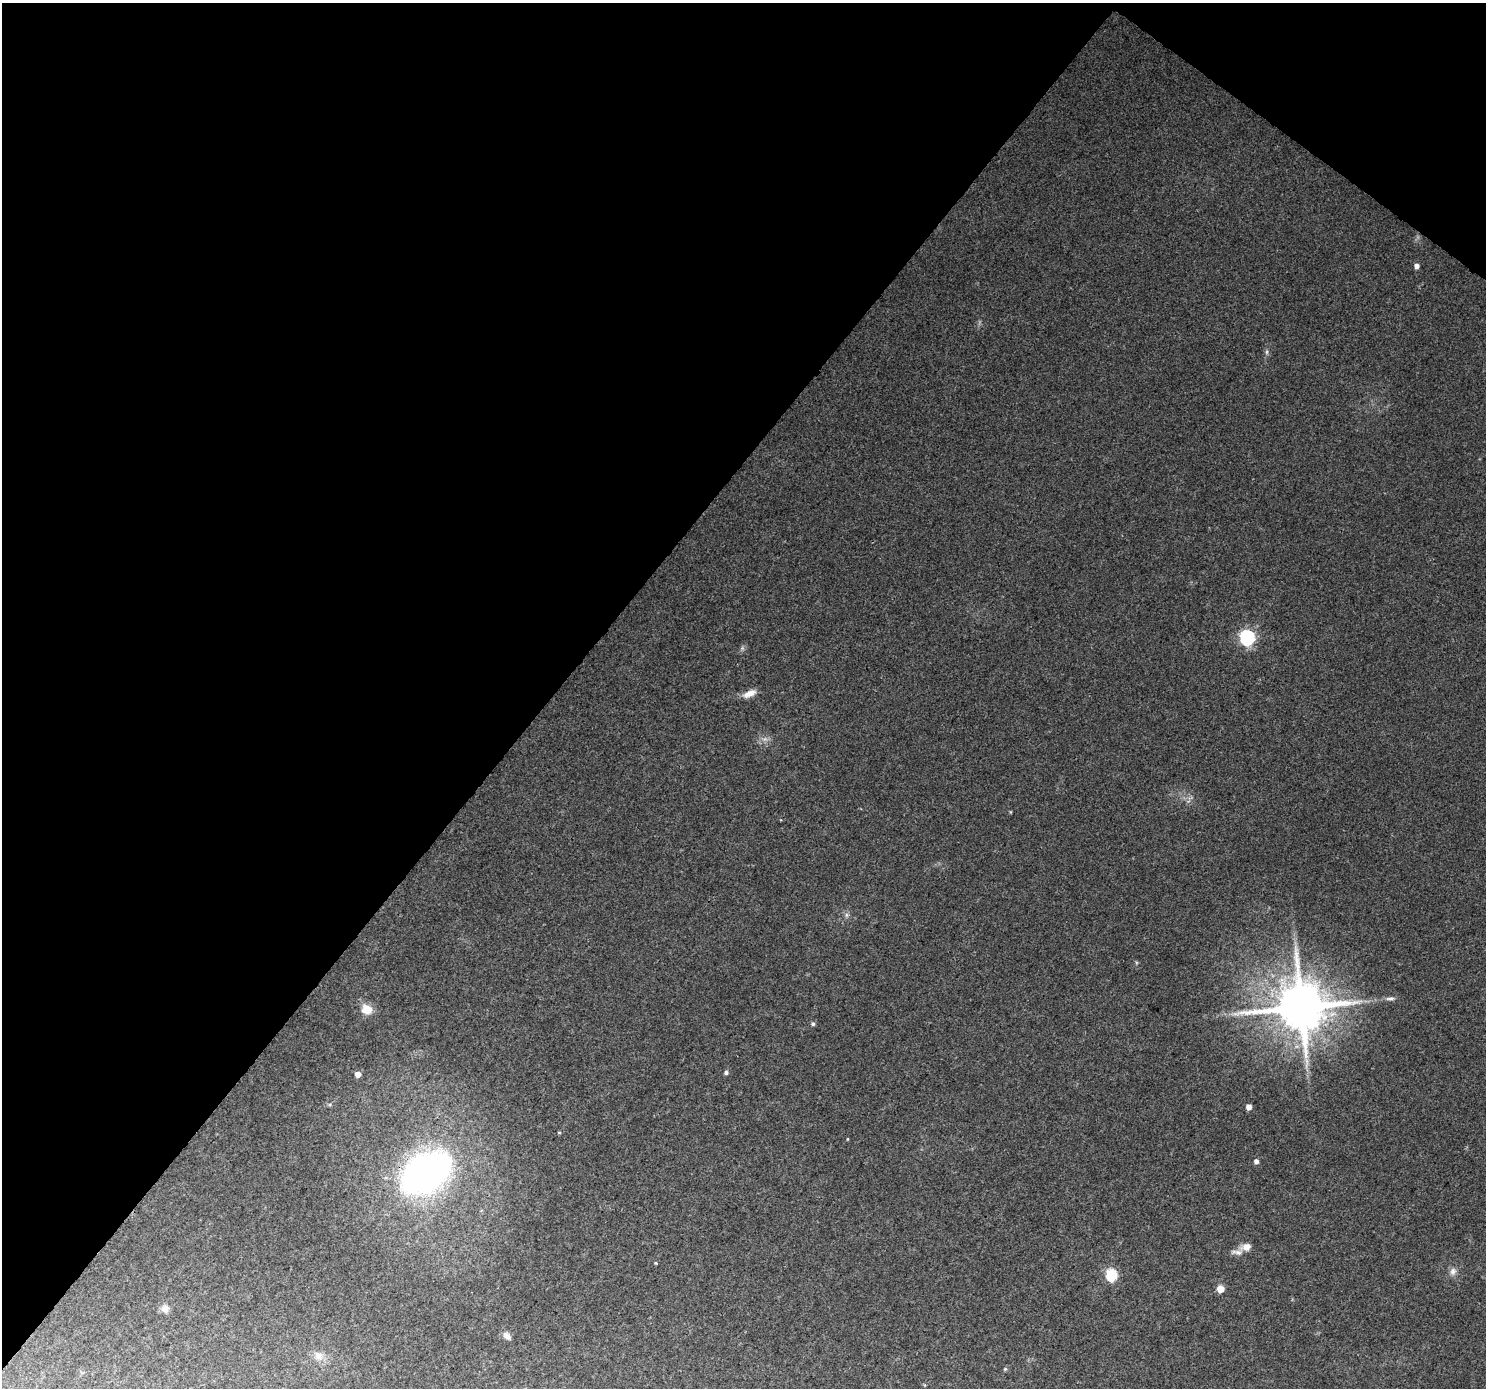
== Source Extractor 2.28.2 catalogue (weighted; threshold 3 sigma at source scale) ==
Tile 2 of 4 x 4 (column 2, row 1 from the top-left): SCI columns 1529-3012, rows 4452-5837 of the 6017 x 6062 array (HDU 1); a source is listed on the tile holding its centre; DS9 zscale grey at full resolution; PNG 1488 x 1390 px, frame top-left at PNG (2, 3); no overlay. Shown black and unused: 40% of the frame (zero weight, under 3 of 4 exposures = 5% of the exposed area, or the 3 px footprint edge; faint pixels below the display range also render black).
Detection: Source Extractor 2.28.2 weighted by HDU 2 'WHT'; one run over the whole footprint, this tile lists its part. Background 0.0561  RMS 0.0057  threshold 0.0257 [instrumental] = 3 sigma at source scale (4.5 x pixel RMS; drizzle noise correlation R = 1.50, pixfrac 1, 0.0396/0.0396 arcsec/px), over >= 5 px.
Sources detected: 25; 1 long thin detection or spike segment (spike, bleed or trail) — not listed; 1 inside a brighter listed object's ellipse — not listed separately; the other 23 listed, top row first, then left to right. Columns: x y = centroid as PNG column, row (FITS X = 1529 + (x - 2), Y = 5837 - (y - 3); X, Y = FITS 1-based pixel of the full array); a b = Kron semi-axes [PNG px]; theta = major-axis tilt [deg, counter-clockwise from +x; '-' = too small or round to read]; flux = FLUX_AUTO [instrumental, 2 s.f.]
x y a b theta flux
1416 266 5 5 - 2.8
1267 352 6 4 89 1.1
1247 637 7 6 - 130
750 693 16 7 24 5.6
846 915 7 4 72 1.2
1301 1007 14 13 - 3600
366 1009 14 12 -39 7.8
813 1024 5 5 - 1.1
726 1072 5 5 - 1.4
358 1074 5 5 - 4.5
1249 1107 5 5 - 3.7
559 1132 5 3 - 0.45
1256 1161 5 5 - 2.2
426 1173 43 30 35 240
1246 1247 13 9 12 4.2
656 1263 4 3 - 0.55
1453 1271 11 8 71 3
1111 1275 6 6 - 56
1220 1289 5 5 - 9.9
165 1309 11 9 83 3.3
507 1336 11 6 -45 2.5
318 1356 12 10 -38 4.3
1005 1369 5 5 - 0.78